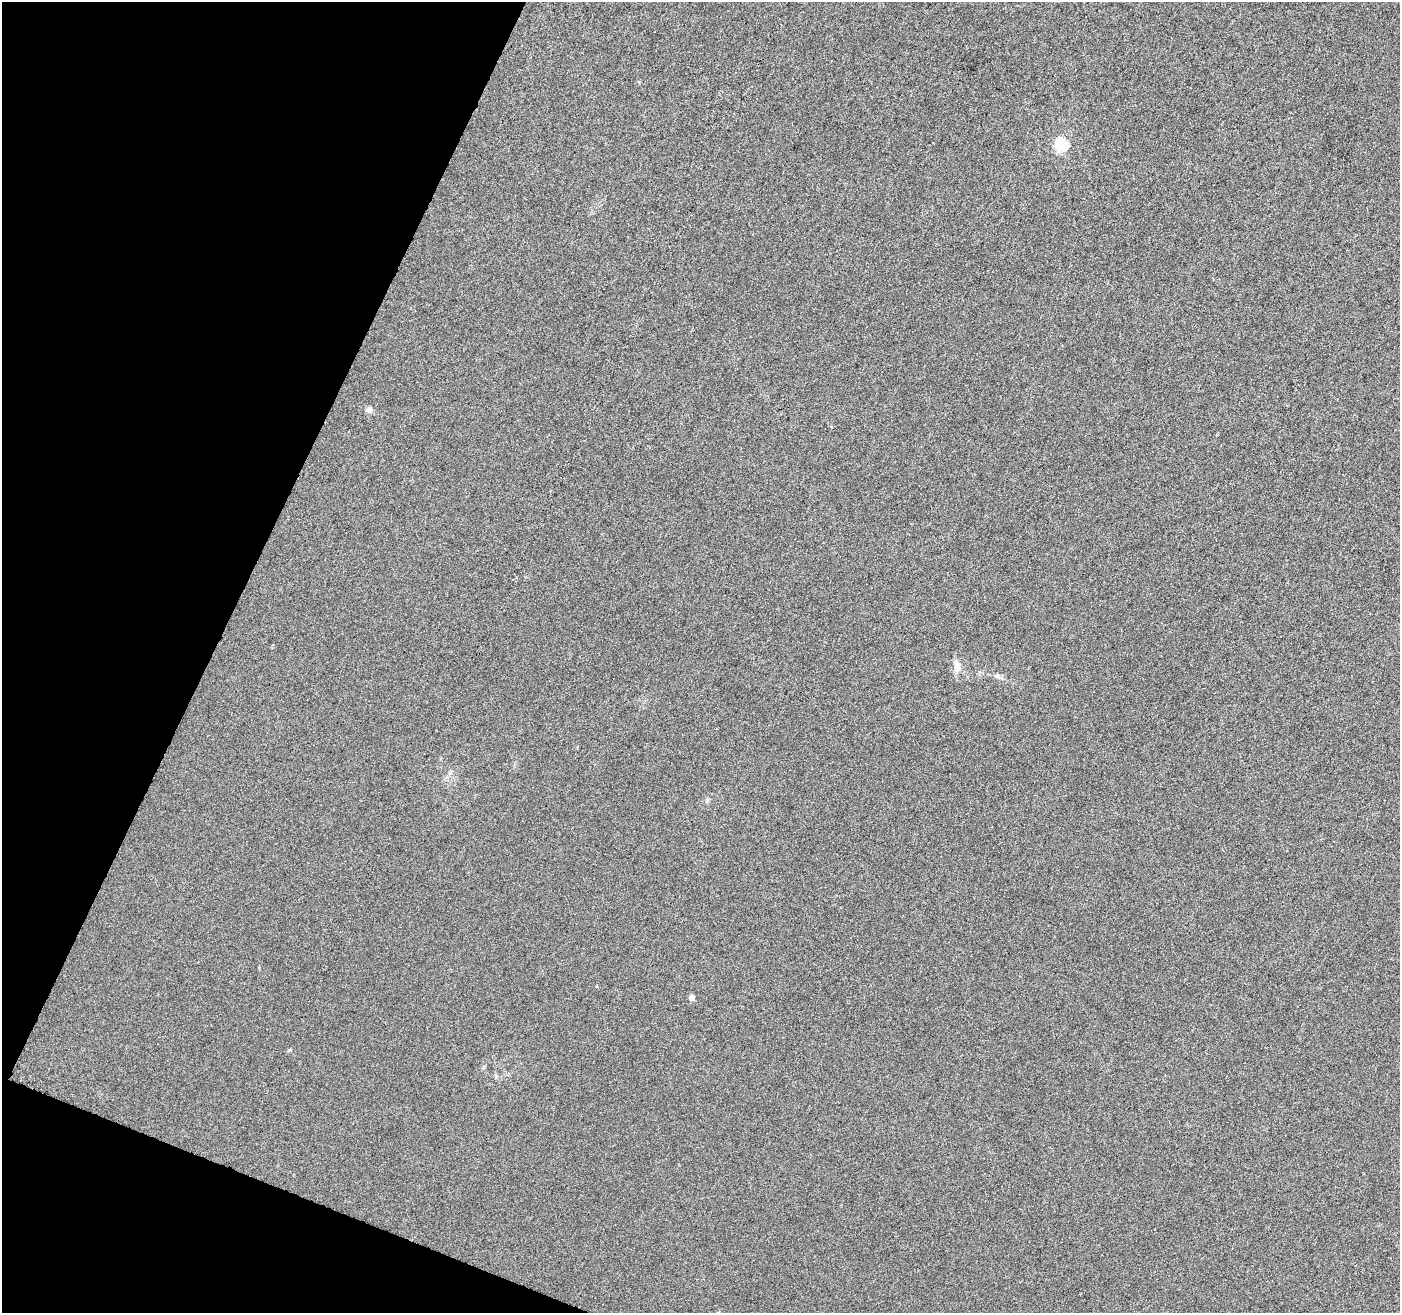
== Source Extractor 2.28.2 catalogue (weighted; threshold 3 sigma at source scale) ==
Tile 9 of 4 x 4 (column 1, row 3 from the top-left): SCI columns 1-1398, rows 1520-2830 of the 5601 x 5727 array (HDU 1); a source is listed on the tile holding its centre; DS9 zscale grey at full resolution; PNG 1402 x 1315 px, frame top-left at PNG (2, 2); no overlay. Shown black and unused: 19% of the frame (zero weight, under 3 of 6 exposures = <1% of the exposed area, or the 3 px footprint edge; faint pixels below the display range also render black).
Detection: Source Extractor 2.28.2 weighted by HDU 2 'WHT'; one run over the whole footprint, this tile lists its part. Background 0.00102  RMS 0.0028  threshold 0.0115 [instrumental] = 3 sigma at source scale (4.09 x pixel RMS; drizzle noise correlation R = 1.36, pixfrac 0.8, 0.0396/0.0396 arcsec/px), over >= 5 px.
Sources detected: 6; all 6 listed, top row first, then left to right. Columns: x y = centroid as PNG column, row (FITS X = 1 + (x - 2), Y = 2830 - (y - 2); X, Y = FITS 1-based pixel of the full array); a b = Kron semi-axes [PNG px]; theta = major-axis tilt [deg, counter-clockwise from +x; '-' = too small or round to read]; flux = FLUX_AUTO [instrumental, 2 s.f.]
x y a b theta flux
1061 145 6 6 - 31
369 410 8 6 -21 0.93
957 666 18 9 -80 2
997 676 8 6 -10 0.76
691 998 6 5 - 1.1
496 1076 6 4 -72 0.37